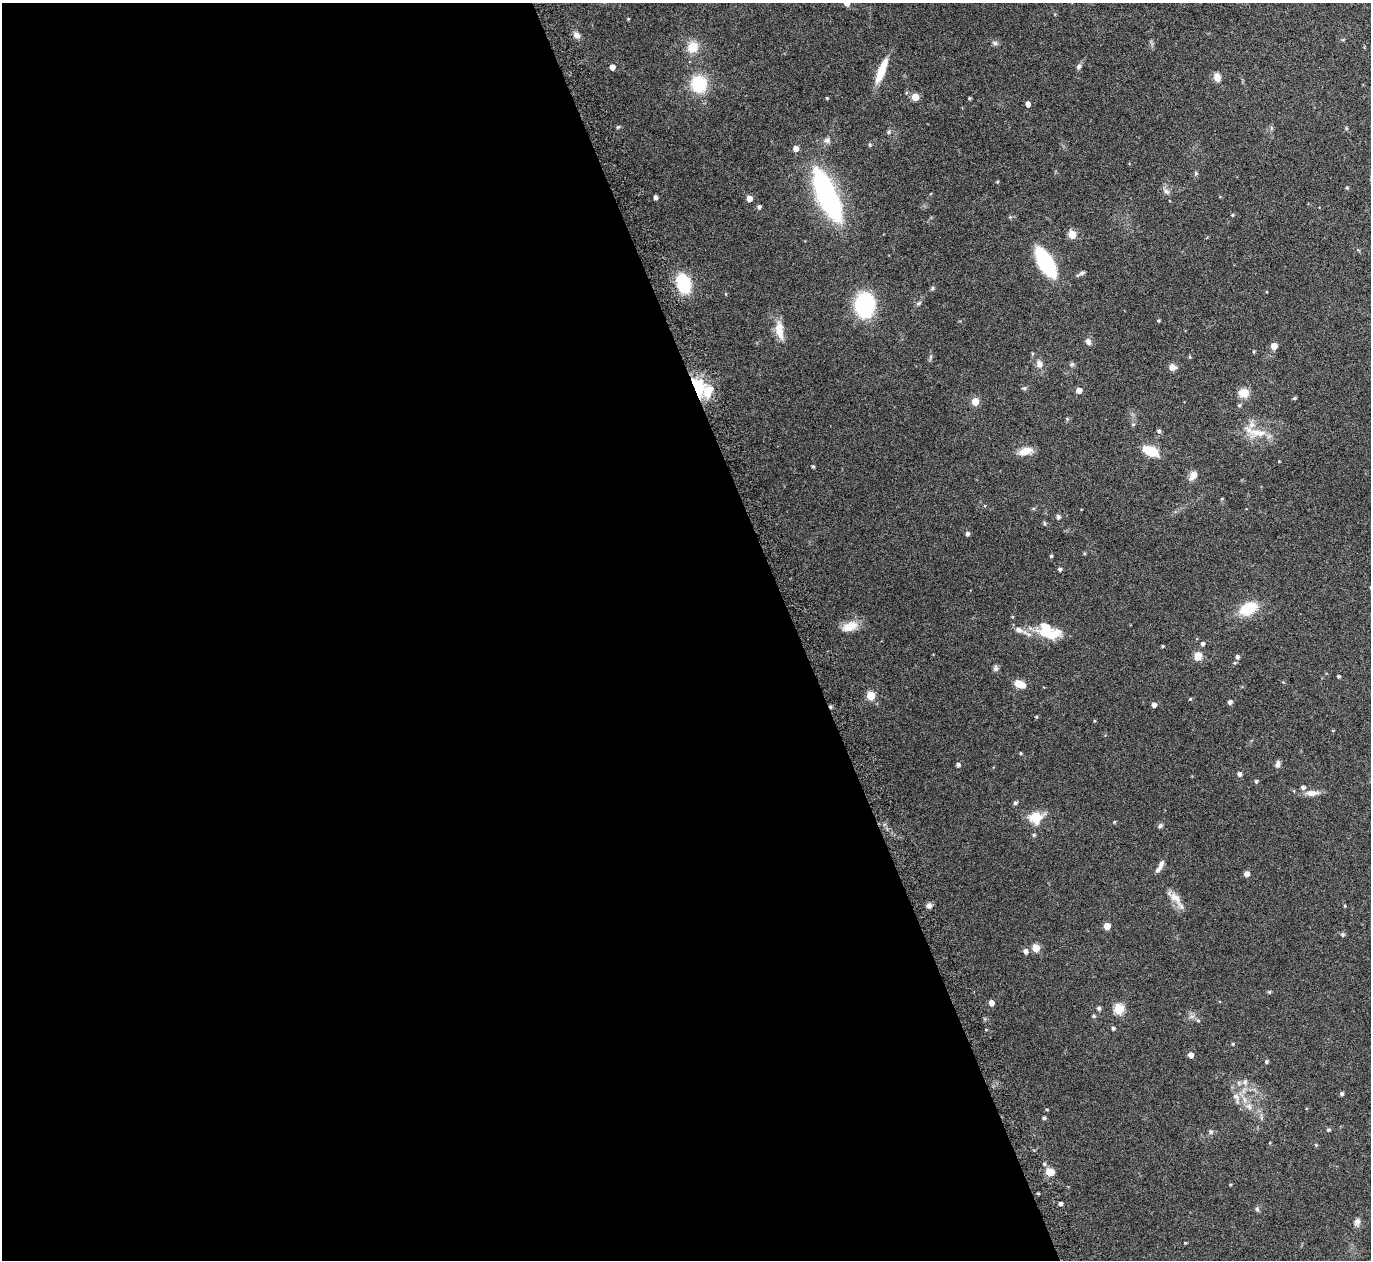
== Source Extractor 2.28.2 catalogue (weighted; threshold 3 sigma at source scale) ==
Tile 9 of 4 x 4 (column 1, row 3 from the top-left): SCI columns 42-1410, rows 1450-2707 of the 5561 x 5540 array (HDU 1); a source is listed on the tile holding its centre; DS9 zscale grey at full resolution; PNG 1373 x 1262 px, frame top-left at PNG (2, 3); no overlay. Shown black and unused: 58% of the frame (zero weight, under 5 of 9 exposures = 4% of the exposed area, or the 3 px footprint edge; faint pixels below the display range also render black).
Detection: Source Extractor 2.28.2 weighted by HDU 2 'WHT'; one run over the whole footprint, this tile lists its part. Background 0.0837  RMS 0.0035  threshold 0.0144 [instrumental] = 3 sigma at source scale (4.09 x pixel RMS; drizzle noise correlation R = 1.36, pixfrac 0.8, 0.05/0.05 arcsec/px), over >= 5 px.
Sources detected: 132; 1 inside a brighter object's white glare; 1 cosmic-ray / hot-pixel residue — not listed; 4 inside a brighter listed object's ellipse — not listed separately; the other 126 listed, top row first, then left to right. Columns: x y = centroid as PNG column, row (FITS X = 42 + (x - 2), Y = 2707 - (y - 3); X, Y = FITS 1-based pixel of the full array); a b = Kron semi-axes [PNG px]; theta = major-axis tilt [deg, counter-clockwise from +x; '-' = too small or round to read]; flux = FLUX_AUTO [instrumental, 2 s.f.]
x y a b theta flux
846 3 8 6 -56 1.4
628 19 4 3 - 0.26
577 35 9 7 -48 1.4
995 43 8 6 -17 0.72
693 47 14 12 53 4.3
612 67 4 4 - 2.1
1079 67 7 5 68 0.86
881 71 30 8 68 7.4
1217 77 10 8 -79 2.1
699 84 12 11 - 16
915 97 5 5 - 6.2
827 98 4 3 - 0.3
969 98 3 3 - 0.42
1028 104 4 4 - 1.7
618 127 6 4 43 0.38
889 132 6 5 - 0.53
827 140 9 7 30 1.1
870 145 6 3 -71 0.32
796 148 5 5 - 2.4
1196 173 5 5 - 0.44
997 182 4 3 - 0.3
1347 188 4 4 - 0.35
1166 191 9 6 -31 0.93
827 195 51 17 -67 55
656 197 4 4 - 0.71
749 199 4 4 - 2.4
759 207 4 4 - 0.72
1232 215 5 3 - 0.29
1072 234 5 5 - 7.6
1046 263 21 10 -60 31
1082 273 9 4 24 0.76
683 283 18 11 -75 15
932 288 6 4 61 0.47
726 294 4 3 - 0.23
919 303 7 4 44 0.53
865 305 17 13 84 38
1158 320 4 3 - 0.36
779 330 23 9 -81 4.6
1088 342 10 6 -56 1.1
1274 346 5 5 - 2.8
1254 351 4 3 - 0.33
1190 357 5 3 - 0.28
1039 364 10 7 -80 1.7
1072 364 6 5 - 0.55
1172 367 7 7 - 1.7
697 388 8 5 -73 72
1024 388 7 4 -14 0.48
1079 390 5 5 - 1.7
707 392 30 20 -90 52
1243 393 11 10 - 3.5
1294 398 5 3 - 0.48
975 402 5 5 - 5.8
1239 405 5 4 - 0.45
1133 424 5 3 - 0.34
1159 431 5 5 - 0.53
1256 432 35 9 -13 5.2
1026 451 18 9 17 3.2
1151 451 14 10 -25 6.5
813 467 4 3 - 0.45
1193 476 13 8 54 1.8
1058 517 6 5 - 0.68
967 534 5 4 - 0.73
1051 556 3 3 - 0.41
1060 569 4 4 - 0.66
1248 609 18 11 25 10
850 626 22 11 20 4.2
1019 630 12 7 -25 1.6
1045 633 23 13 -18 6.9
1203 644 5 5 - 0.76
1163 646 4 3 - 0.33
1198 656 11 9 80 2.4
1237 657 5 4 - 0.79
996 668 8 7 - 0.75
1338 676 4 3 - 0.43
1022 685 9 7 -45 2.6
871 696 5 5 - 9.3
1190 699 4 4 - 0.34
1230 702 4 4 - 0.97
1154 705 4 4 - 1.3
1036 717 5 3 - 0.27
1021 753 4 3 - 0.29
958 764 4 4 - 0.76
1278 764 9 5 75 1.1
1239 774 5 5 - 1
1256 781 4 4 - 0.48
1312 793 16 7 5 2.2
1015 803 6 5 - 0.53
1036 818 16 14 -8 5.8
1114 822 4 4 - 0.31
1160 826 6 5 - 0.65
1034 835 5 4 - 0.45
1160 866 17 5 60 1.6
1247 874 5 4 - 1.8
1175 898 21 10 -44 3.2
929 905 7 6 - 0.98
1345 906 4 3 - 0.28
1107 926 5 5 - 3.9
1342 934 5 5 - 0.56
1036 948 5 5 - 7.1
1026 951 5 5 - 1.2
1269 992 5 4 - 0.4
991 1003 5 4 - 2.3
1099 1008 5 5 - 0.64
1119 1009 5 5 - 17
1094 1016 5 4 - 0.39
1198 1020 6 4 -1 0.4
1113 1028 4 4 - 0.54
1233 1044 4 4 - 0.29
1190 1055 5 4 - 1.8
1266 1062 4 4 - 0.53
1245 1082 7 7 - 1.2
1342 1094 4 4 - 0.62
1236 1097 17 7 -70 2.2
1249 1106 9 7 -55 1.5
1044 1118 4 4 - 0.6
1328 1130 5 4 - 0.53
1211 1132 7 6 - 0.65
1270 1143 4 2 - 0.22
1316 1145 5 4 - 0.32
1044 1164 5 4 - 0.54
1049 1172 7 6 - 4.7
1038 1193 4 3 - 0.29
1060 1203 4 4 - 0.77
1257 1209 6 5 - 0.57
1357 1222 11 7 63 1.2
1185 1243 4 3 - 0.24
Overlapping masked pixels (flux is a lower limit): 1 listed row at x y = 697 388
Isophote crosses this tile's border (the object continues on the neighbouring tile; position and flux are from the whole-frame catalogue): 1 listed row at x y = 846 3